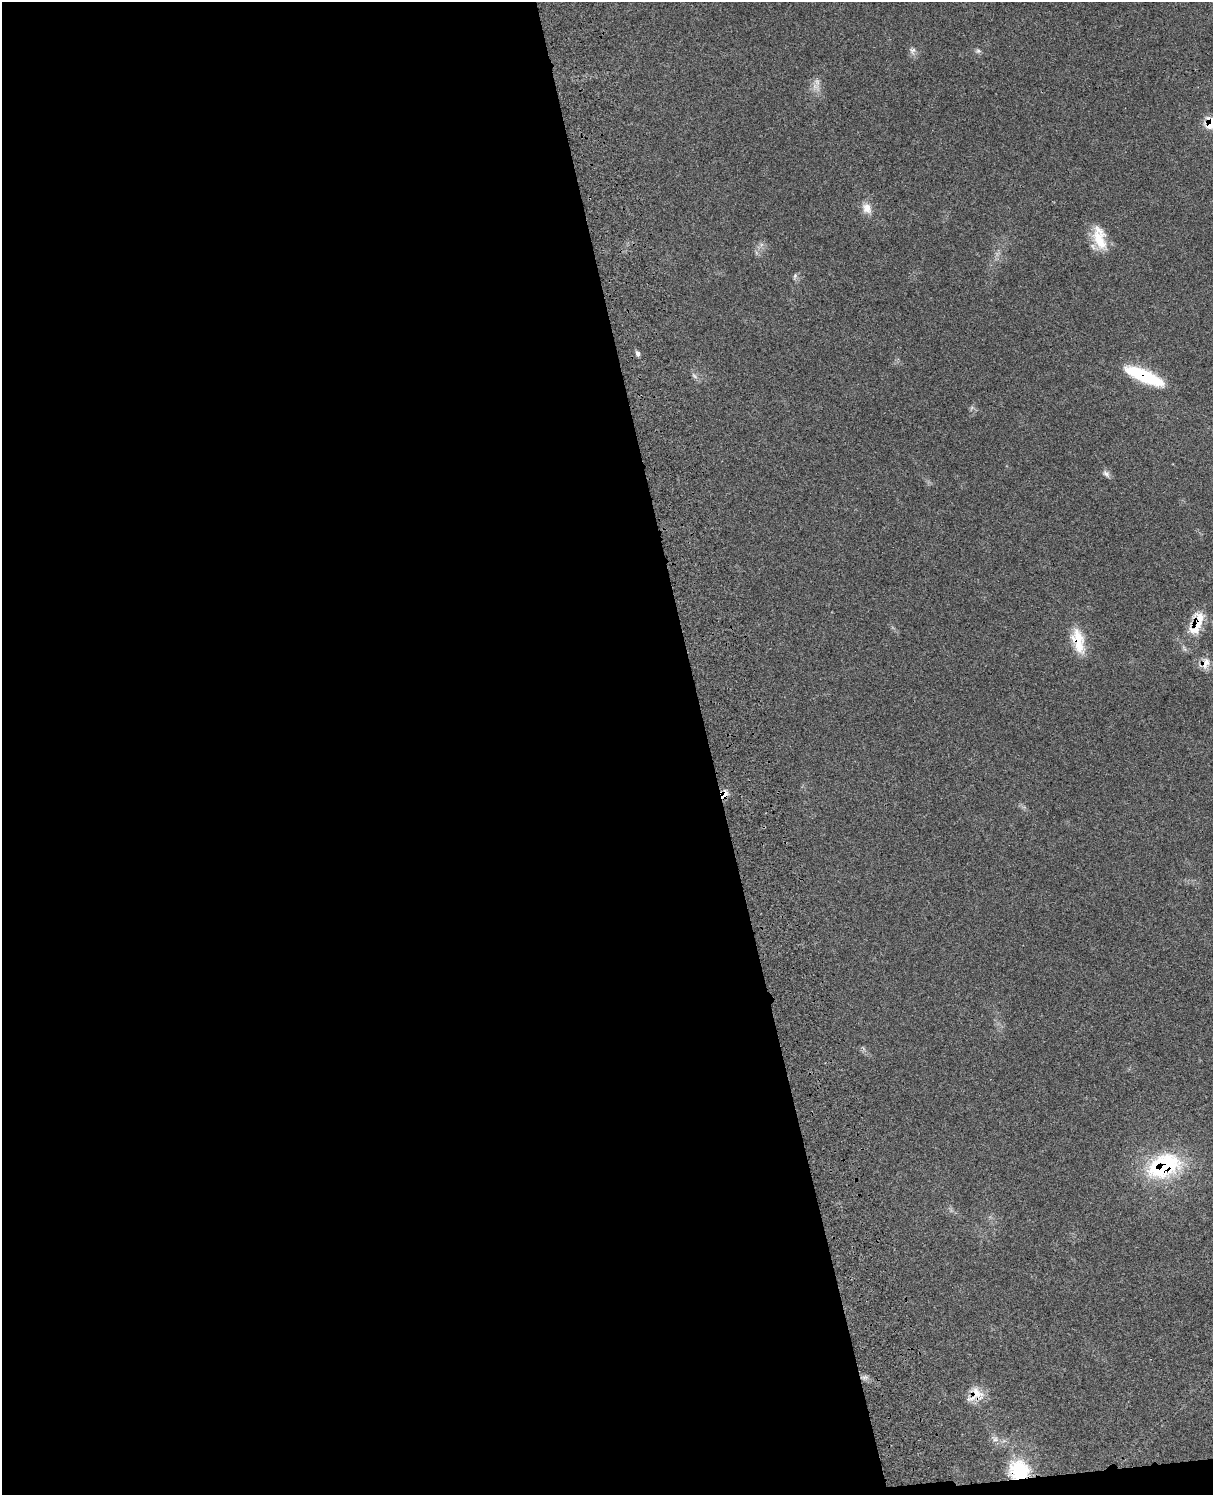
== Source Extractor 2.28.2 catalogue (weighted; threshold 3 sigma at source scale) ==
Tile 9 of 4 x 3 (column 1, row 3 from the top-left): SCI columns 122-1332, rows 278-1770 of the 5090 x 4923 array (HDU 1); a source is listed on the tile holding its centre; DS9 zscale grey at full resolution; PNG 1215 x 1497 px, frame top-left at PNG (2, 2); no overlay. Shown black and unused: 59% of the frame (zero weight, under 3 of 4 exposures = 6% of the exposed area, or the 3 px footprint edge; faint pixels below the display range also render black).
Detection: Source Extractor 2.28.2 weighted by HDU 2 'WHT'; one run over the whole footprint, this tile lists its part. Background 0.108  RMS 0.0065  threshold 0.0293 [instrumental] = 3 sigma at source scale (4.5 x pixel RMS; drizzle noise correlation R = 1.50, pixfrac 1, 0.05/0.05 arcsec/px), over >= 5 px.
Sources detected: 20; all 20 listed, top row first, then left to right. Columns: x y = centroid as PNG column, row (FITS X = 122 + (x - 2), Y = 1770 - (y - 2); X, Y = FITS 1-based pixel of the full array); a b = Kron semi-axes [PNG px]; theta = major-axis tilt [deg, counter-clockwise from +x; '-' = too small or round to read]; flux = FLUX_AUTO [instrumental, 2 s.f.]
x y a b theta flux
913 51 10 7 62 2.5
978 51 8 5 0 1.5
817 82 13 7 -80 3.6
1211 123 12 11 - 13
867 208 15 11 -63 6.2
1099 238 32 14 -75 17
795 276 9 5 69 1.4
637 353 8 5 -70 1.9
694 376 10 6 -39 2.1
1144 376 40 11 -23 43
1106 474 11 7 -45 2.4
1197 623 36 15 65 19
1078 641 34 14 -76 18
1206 663 18 10 71 5.7
725 795 14 6 65 4.3
1164 1166 45 28 23 64
865 1377 9 4 1 2
976 1395 24 18 32 11
995 1439 9 6 1 2.6
1019 1470 26 24 0 30
Overlapping masked pixels (flux is a lower limit): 9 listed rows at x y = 1211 123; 1144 376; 1197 623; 1078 641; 1206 663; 725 795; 1164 1166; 976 1395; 1019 1470
Isophote crosses this tile's border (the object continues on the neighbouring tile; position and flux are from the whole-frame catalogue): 1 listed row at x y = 1211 123